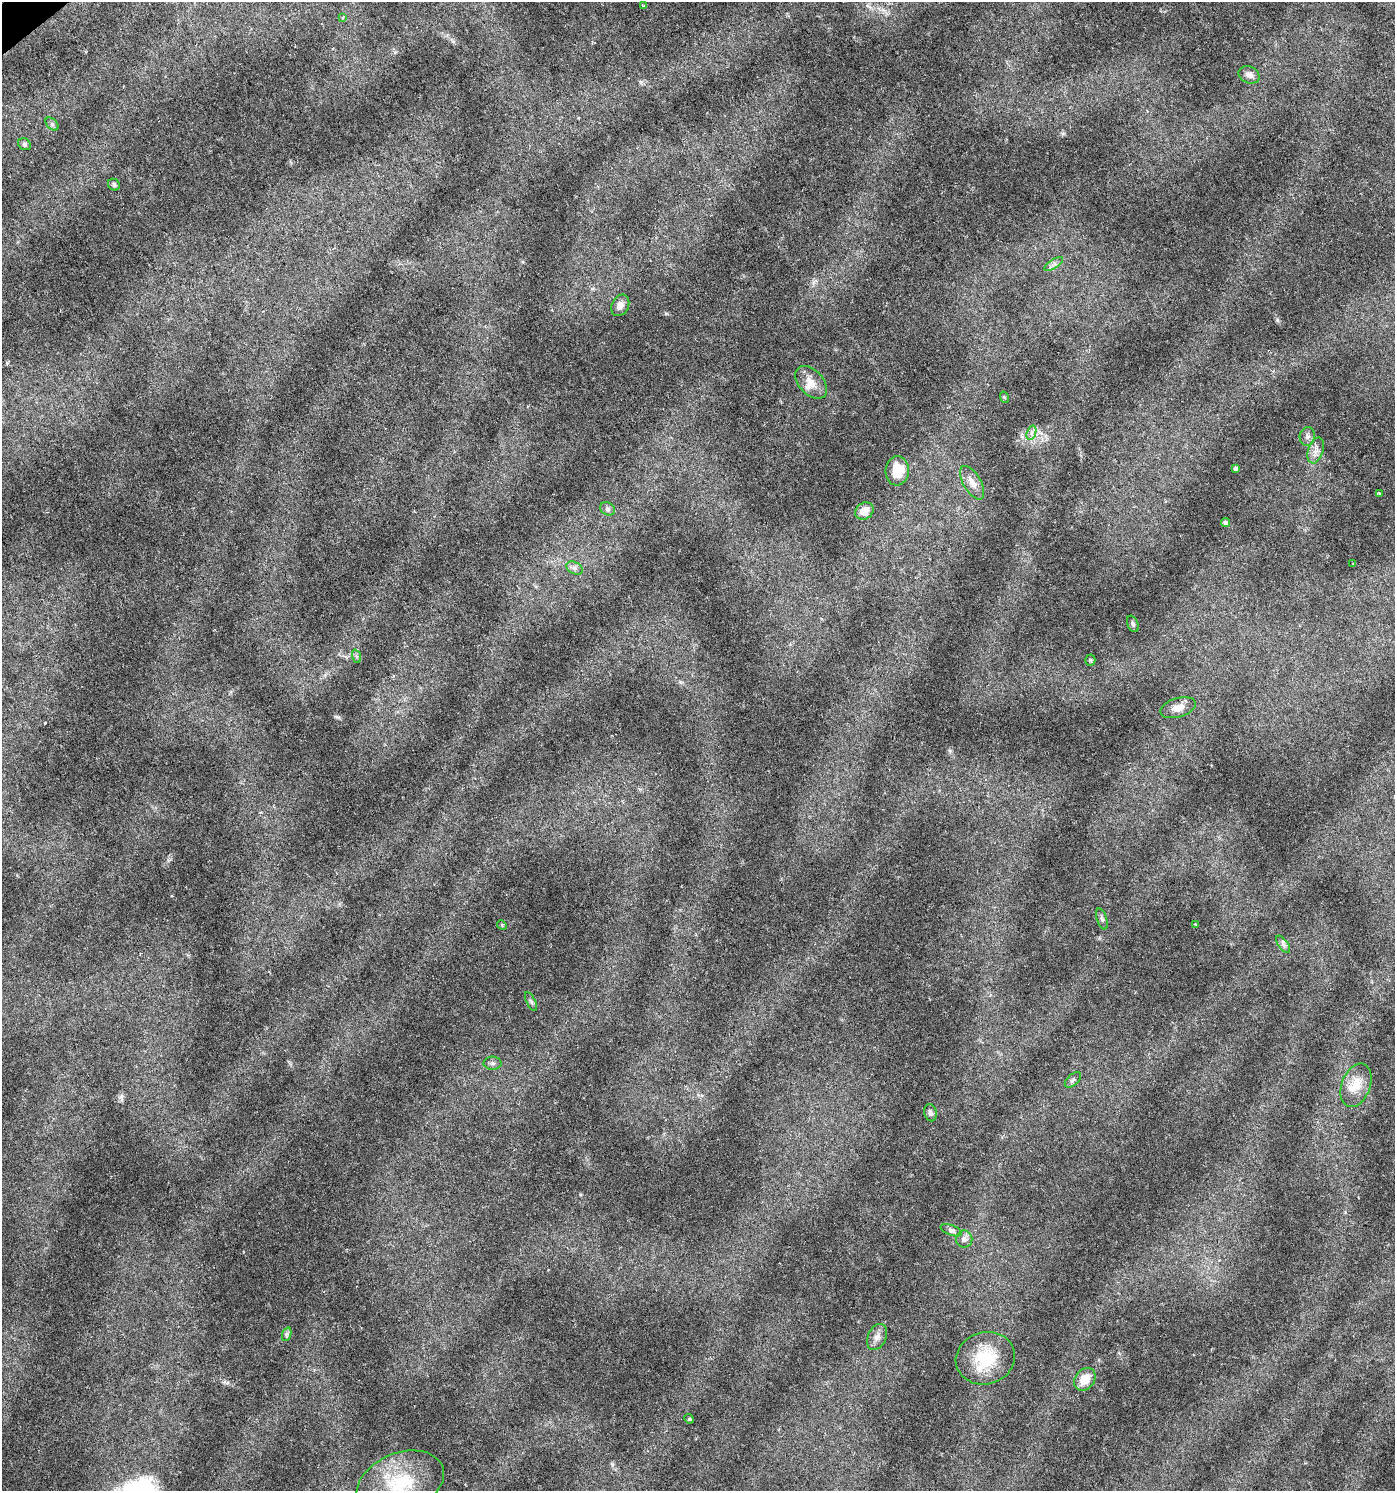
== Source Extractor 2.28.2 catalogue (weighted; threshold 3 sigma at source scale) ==
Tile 11 of 4 x 4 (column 3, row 3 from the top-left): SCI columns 2919-4311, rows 1493-2981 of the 5901 x 5965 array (HDU 1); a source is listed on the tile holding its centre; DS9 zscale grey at full resolution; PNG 1397 x 1493 px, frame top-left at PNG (2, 2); each listed source drawn as its Kron ellipse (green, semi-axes under 4 px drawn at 4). Shown black and unused: <1% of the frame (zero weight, under 3 of 6 exposures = <1% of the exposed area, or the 3 px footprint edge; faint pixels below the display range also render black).
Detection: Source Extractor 2.28.2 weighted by HDU 2 'WHT'; one run over the whole footprint, this tile lists its part. Background 0.0228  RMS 0.0022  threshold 0.00888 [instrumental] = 3 sigma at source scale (4.09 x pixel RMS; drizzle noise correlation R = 1.36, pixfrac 0.8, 0.0396/0.0396 arcsec/px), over >= 5 px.
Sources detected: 45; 2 inside a brighter listed object's ellipse — not listed separately; the other 43 listed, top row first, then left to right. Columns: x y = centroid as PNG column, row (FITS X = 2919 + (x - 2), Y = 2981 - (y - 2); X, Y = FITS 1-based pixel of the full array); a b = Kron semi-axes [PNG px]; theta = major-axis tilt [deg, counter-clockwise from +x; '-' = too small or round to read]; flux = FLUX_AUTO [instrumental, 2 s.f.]
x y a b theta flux
643 6 3 3 - 0.22
342 18 3 3 - 0.17
1249 75 11 8 -25 1.1
52 124 8 5 -45 0.45
24 144 7 5 -31 0.4
114 185 6 5 - 0.53
1054 264 11 4 34 0.61
620 305 11 8 61 1.2
811 382 19 12 -48 2.4
1004 397 6 3 -71 0.22
1031 433 7 4 71 0.62
1307 436 9 8 - 0.76
1316 450 13 7 72 1.2
1236 469 4 3 - 0.53
897 471 15 11 85 4.5
972 483 18 8 -60 2.1
1379 494 4 3 - 0.63
608 509 8 6 -33 0.49
864 511 10 8 36 2
1225 523 4 4 - 0.45
1353 564 3 2 - 0.15
575 568 9 6 -27 0.68
1133 624 8 5 -67 0.48
356 656 7 4 -71 0.37
1090 660 5 5 - 0.27
1178 708 18 9 17 2.1
1102 919 11 5 -72 0.48
1195 924 4 3 - 0.16
502 925 5 4 - 0.27
1283 944 10 5 -55 0.63
531 1002 10 4 -63 0.48
493 1063 9 6 0 0.57
1073 1080 10 5 42 0.54
1356 1085 23 14 69 3.5
930 1113 8 6 -75 0.52
951 1230 11 5 -21 0.61
964 1239 8 8 - 0.87
287 1334 7 4 71 0.41
877 1337 14 9 64 1.3
985 1358 30 26 16 9.5
1085 1379 12 9 53 3.2
689 1419 5 4 - 0.29
400 1483 45 30 22 14
Isophote crosses this tile's border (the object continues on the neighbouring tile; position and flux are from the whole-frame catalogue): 1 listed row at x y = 400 1483
Unlisted compact peaks at least as high as the median listed source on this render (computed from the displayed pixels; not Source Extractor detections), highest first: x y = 1277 320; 338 717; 950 751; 666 313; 121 1097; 45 723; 227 1383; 1022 437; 395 52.